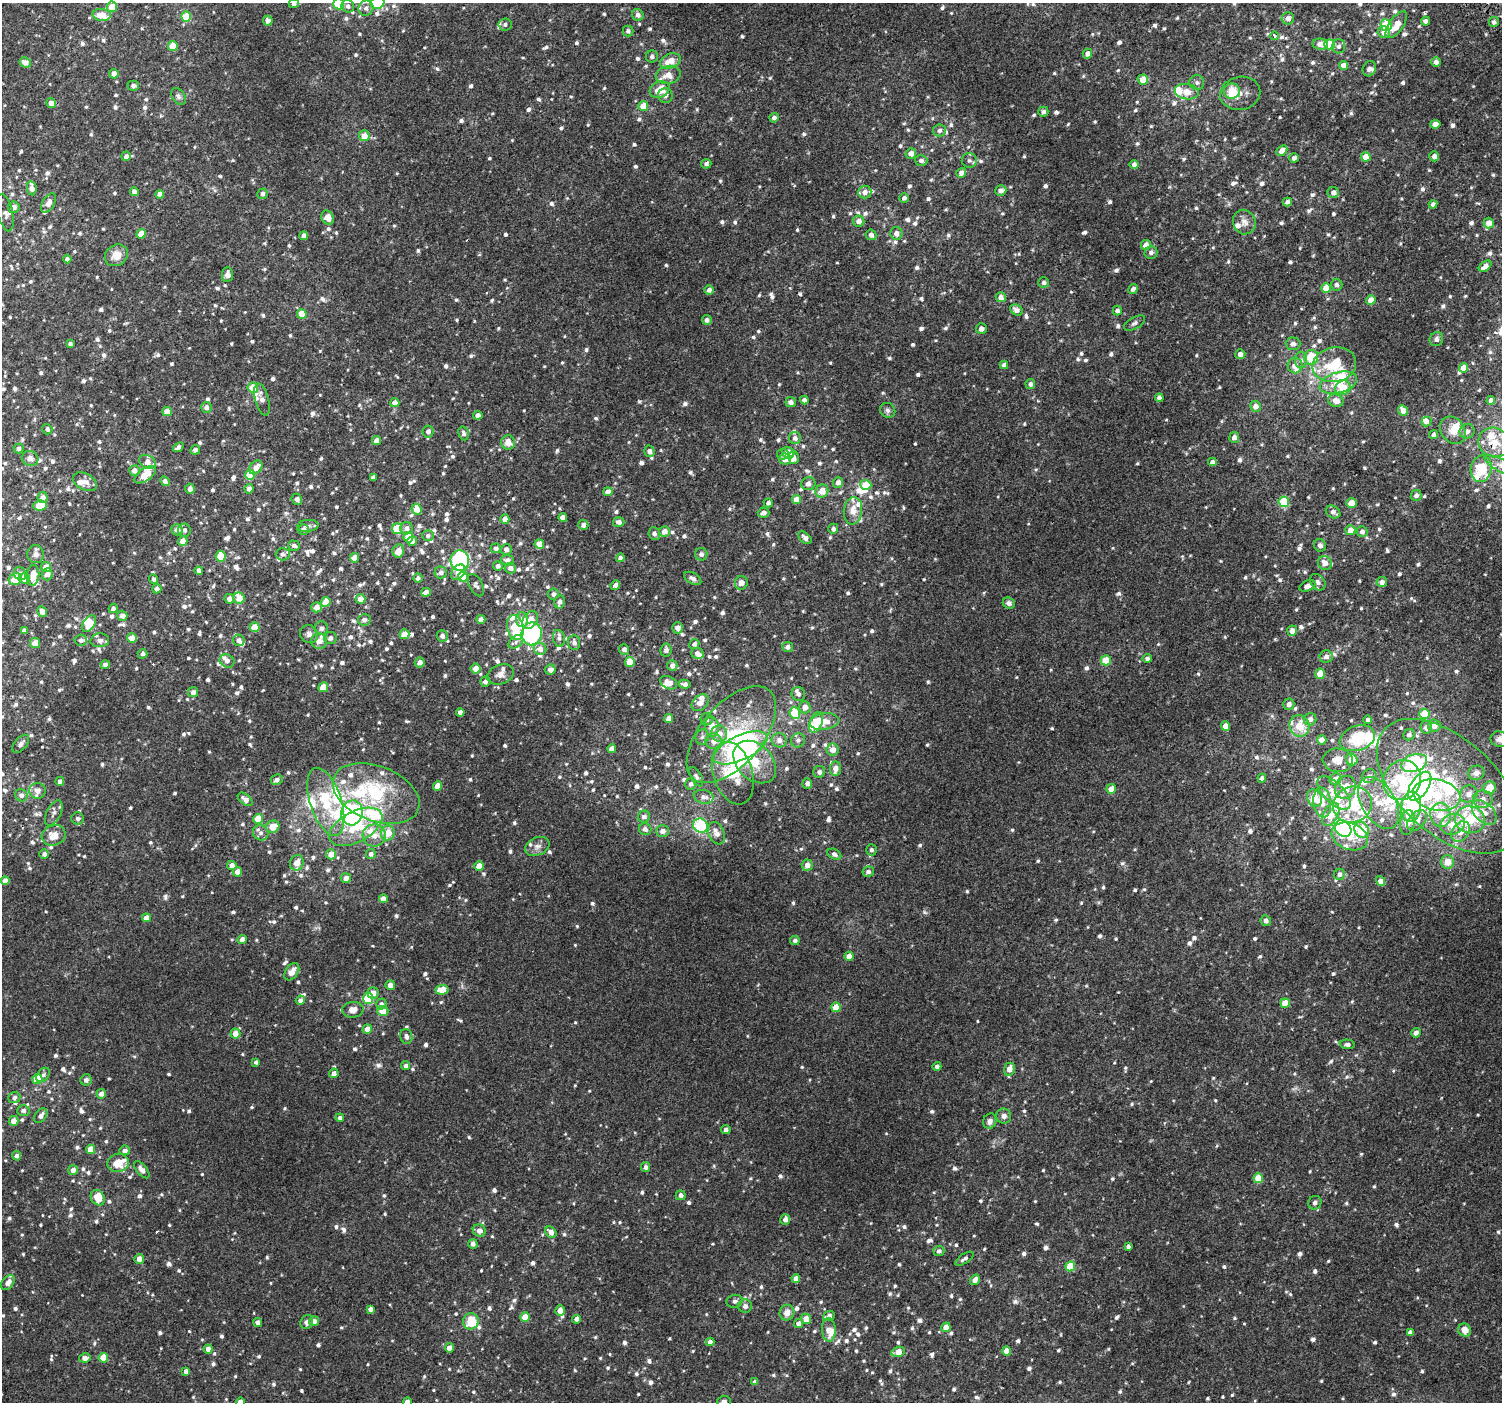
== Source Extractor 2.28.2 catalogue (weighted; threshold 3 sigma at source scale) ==
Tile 10 of 4 x 4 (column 2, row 3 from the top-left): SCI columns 1564-3063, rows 1624-3023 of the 6113 x 6113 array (HDU 1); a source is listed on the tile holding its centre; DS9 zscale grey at full resolution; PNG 1504 x 1404 px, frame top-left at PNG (2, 3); each listed source drawn as its Kron ellipse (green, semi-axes under 4 px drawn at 4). Shown black and unused: <1% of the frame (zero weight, under 2 of 3 exposures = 3% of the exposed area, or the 3 px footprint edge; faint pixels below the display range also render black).
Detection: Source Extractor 2.28.2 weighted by HDU 2 'WHT'; one run over the whole footprint, this tile lists its part. Background 0.00677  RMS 0.0062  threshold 0.0279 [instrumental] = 3 sigma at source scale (4.5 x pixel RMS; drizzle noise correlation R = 1.50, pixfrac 1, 0.0396/0.0396 arcsec/px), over >= 5 px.
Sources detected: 1399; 16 inside a brighter object's white glare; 1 cosmic-ray / hot-pixel residue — neither listed nor drawn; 84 inside a brighter listed object's ellipse — not listed separately; of the other 1298, all 500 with FLUX_AUTO >= 1.82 (the completeness limit of this list) listed and drawn (798 fainter detections not listed), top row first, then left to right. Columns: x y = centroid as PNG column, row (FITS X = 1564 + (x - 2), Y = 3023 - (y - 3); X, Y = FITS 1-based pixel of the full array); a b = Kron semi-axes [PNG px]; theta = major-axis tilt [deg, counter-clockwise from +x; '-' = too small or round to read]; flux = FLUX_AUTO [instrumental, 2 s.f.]
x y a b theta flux
377 3 7 6 - 36
294 4 5 4 - 1.9
339 4 5 5 - 28
348 6 6 6 - 1.9
112 7 5 5 - 8.4
366 8 8 7 - 2.4
102 15 9 6 -4 9.7
638 15 6 5 - 2.2
186 17 5 5 - 15
1288 18 6 6 - 3.5
268 20 5 5 - 1.8
1425 21 4 4 - 2.3
1494 22 5 5 - 2
505 24 6 6 - 1.9
1386 25 6 5 - 28
1396 25 15 7 55 8.4
628 31 5 5 - 1.9
1384 32 6 6 - 4.1
1275 36 4 3 - 1.9
1320 44 8 5 -7 5.7
1330 44 5 5 - 17
173 46 5 5 - 10
1339 46 7 6 - 1.8
1087 54 5 4 - 3.2
652 56 6 6 - 1.8
670 61 11 7 21 8
25 62 6 5 - 4.1
1436 62 5 4 - 2.8
1343 65 4 4 - 5.4
1369 69 8 6 65 2.1
114 74 4 4 - 4.5
668 75 12 9 13 6.3
1143 80 5 5 - 7
1197 82 7 7 - 1.9
133 86 6 5 - 2
660 90 10 8 25 9.2
1232 91 8 7 - 8
1187 92 12 7 -8 7
1240 93 20 16 12 7.5
665 95 7 7 - 2.2
178 96 9 6 -58 1.8
51 103 5 4 - 4.2
643 106 5 5 - 7.3
1043 112 5 5 - 2.1
774 118 4 4 - 2.3
1435 124 5 4 - 3.7
939 130 6 6 - 2.1
364 136 5 5 - 6.9
1282 151 6 4 43 6
911 154 5 5 - 3.5
126 156 5 5 - 2.5
1434 156 5 5 - 2.9
1366 157 5 4 - 8.6
1294 158 5 4 - 1.9
921 160 6 5 - 2.2
969 160 7 7 - 1.9
706 164 5 5 - 1.9
1134 165 4 4 - 2.2
961 173 5 4 - 2.7
32 188 7 5 -81 4.7
1001 190 5 5 - 3.2
134 192 4 4 - 3.7
865 192 7 6 - 4.3
1333 193 6 5 - 3
160 194 4 4 - 4
262 194 5 5 - 2.1
904 198 4 4 - 2.1
1287 202 4 4 - 2.2
49 203 10 6 58 4
1433 204 4 4 - 2.7
14 207 6 5 - 3.1
5 212 19 7 -77 3.1
328 218 7 6 - 6.3
859 221 6 5 - 4
1244 222 12 11 - 4.2
1489 223 5 5 - 6.3
896 233 6 6 - 3.6
141 234 5 4 - 8.1
871 235 5 5 - 2.5
304 236 4 4 - 3.8
1146 245 5 5 - 4.6
1151 252 6 6 - 2.2
116 255 12 10 35 7.1
67 259 4 4 - 2.5
1485 266 7 4 41 3.9
227 275 7 5 84 3.3
1044 282 5 5 - 2
1337 285 6 5 - 1.9
1326 288 5 4 - 9.5
1133 289 5 4 - 2.4
709 290 5 4 - 2.6
1001 297 5 5 - 4.5
1371 300 4 4 - 7.6
1016 310 7 5 -30 3
1117 310 5 4 - 2.4
302 314 5 5 - 11
707 320 5 5 - 2.8
1134 323 11 6 29 1.9
981 329 5 5 - 2.8
1436 339 7 6 - 2.2
70 344 4 4 - 2
1293 344 7 6 - 2.7
1240 354 5 5 - 3.5
1311 357 7 7 - 17
1301 360 8 6 -90 2.2
1004 365 4 4 - 2.2
1295 365 8 7 - 4.9
1334 365 22 17 11 25
1463 368 5 4 - 7.1
1338 383 19 10 15 11
1030 384 5 5 - 2.1
253 388 5 5 - 14
1343 388 8 7 - 12
1159 398 4 4 - 3.3
262 400 16 6 -75 3.6
804 400 4 4 - 2.4
1491 400 4 4 - 2.6
1336 401 8 6 -16 5.3
791 402 5 5 - 2.8
395 403 4 4 - 4.2
1256 406 5 5 - 4.8
206 408 5 5 - 2.8
888 410 8 7 - 1.9
1403 410 5 4 - 4.8
167 411 4 4 - 7
478 415 4 4 - 3.2
1426 421 5 5 - 3.5
47 429 5 5 - 2
1453 430 14 11 -52 7
428 431 6 5 - 2.2
1467 431 7 7 - 2.5
464 433 7 5 -72 1.9
1434 435 4 4 - 2.4
1234 437 5 5 - 3.1
795 438 6 6 - 2.6
377 441 4 4 - 6.1
508 442 7 6 - 5.5
1494 442 16 14 -27 13
178 447 6 4 36 2.2
19 449 5 5 - 1.8
195 450 5 4 - 2.1
649 451 5 5 - 2.5
788 453 6 5 - 7.3
783 454 6 5 - 1.8
30 458 8 7 - 3.3
794 458 6 5 - 3
785 459 6 5 - 4.6
147 462 9 6 -26 5.5
1212 462 4 4 - 2.9
1500 465 18 6 -29 5.1
256 467 8 5 48 4.3
1481 469 13 10 79 18
134 470 5 5 - 3.9
145 475 12 6 35 7
250 475 5 5 - 14
373 477 4 4 - 2.5
165 481 5 4 - 2.3
85 482 13 8 -27 4
838 482 5 5 - 3.1
808 484 7 6 - 3.1
866 485 5 5 - 14
190 489 5 4 - 2.6
249 489 4 4 - 3.4
822 491 7 6 - 7.7
608 492 4 4 - 5.2
1416 495 5 5 - 2
43 497 5 5 - 4
297 499 5 5 - 2.3
796 500 4 4 - 7.9
1284 502 5 5 - 29
768 503 4 4 - 2.1
1351 503 5 4 - 7.4
40 505 7 5 5 12
417 509 6 5 - 6
853 511 14 9 83 6.6
1333 512 7 6 - 2.6
763 513 6 5 - 2.3
563 518 4 4 - 5.1
505 519 4 4 - 4.6
619 522 6 5 - 2.4
583 525 5 5 - 2.8
308 526 11 6 7 2.2
407 528 6 6 - 2.9
303 529 5 5 - 2.3
397 529 5 5 - 18
833 529 5 5 - 2.3
177 530 5 5 - 2.9
184 530 6 6 - 2
1350 530 5 5 - 6.3
664 531 5 5 - 4.7
1362 532 5 5 - 2.2
654 533 6 6 - 2.3
428 535 6 5 - 1.9
408 537 5 5 - 11
805 538 8 5 -42 3
183 541 5 5 - 5.7
412 541 5 4 - 2.8
539 544 5 4 - 7
1320 545 6 6 - 2.1
294 546 6 5 - 1.9
496 548 5 5 - 1.8
506 549 5 5 - 2.9
398 551 6 5 - 5.6
36 554 9 8 - 3
283 554 7 6 - 2
701 554 6 6 - 2.6
221 556 5 5 - 16
354 558 5 4 - 5.7
620 558 4 4 - 2.4
508 560 6 5 - 3.1
460 561 10 9 - 87
1325 563 7 6 - 4.9
498 566 5 5 - 2.2
46 567 5 5 - 6.6
510 568 6 5 - 3.2
199 571 4 4 - 3.1
441 572 6 6 - 2.3
458 572 9 6 50 5.1
20 574 7 6 - 2.3
47 574 6 5 - 3.4
33 575 10 6 85 7.5
463 577 5 5 - 13
25 578 5 5 - 11
418 578 4 4 - 2.1
693 578 9 5 -29 2.6
15 579 7 5 22 8.6
154 579 5 4 - 1.9
1318 582 9 6 -54 2.4
1382 582 5 5 - 2.8
741 583 6 6 - 3.6
476 585 12 6 -62 1.9
615 585 5 4 - 2
1307 586 8 5 24 3.7
157 589 5 4 - 2.5
426 592 5 4 - 3.8
553 594 6 5 - 1.9
239 598 6 5 - 6.3
229 599 5 4 - 3.2
361 599 5 4 - 4.5
326 602 5 5 - 6.3
560 602 6 5 - 3
1009 603 6 5 - 2.1
317 607 5 5 - 5.4
113 608 4 4 - 2.3
42 612 5 5 - 4.2
122 616 5 5 - 3.7
481 619 4 4 - 3.4
364 620 6 6 - 2.6
522 620 7 6 - 6.5
530 620 10 7 57 6.7
89 624 9 5 55 9.1
255 627 5 4 - 12
515 627 13 8 -76 22
321 628 7 6 - 2.2
677 628 5 5 - 3.6
24 631 4 4 - 2.5
1292 631 5 5 - 4.1
309 634 9 8 - 2.7
404 634 5 5 - 10
532 634 11 10 - 88
442 636 6 5 - 2.5
132 638 5 4 - 7.7
330 638 6 6 - 2.3
559 638 8 6 -81 2.1
81 640 6 5 - 1.9
100 640 9 7 5 2.4
239 640 6 5 - 2.5
319 641 8 7 - 5.1
516 642 8 5 38 1.8
35 643 5 5 - 5.2
574 643 7 6 - 2.5
694 644 5 5 - 2.3
788 647 5 5 - 2.4
540 649 6 6 - 4.1
624 649 5 5 - 2.9
666 650 6 5 - 2.2
697 653 6 5 - 3.2
143 654 5 4 - 2.2
1326 657 6 6 - 2.7
1147 658 4 4 - 1.9
1106 660 5 5 - 12
227 661 7 6 - 2.5
420 662 5 5 - 3.1
630 662 5 4 - 11
105 665 4 4 - 2.5
672 665 5 5 - 3.5
476 669 5 5 - 6
550 670 5 5 - 3
501 674 14 9 21 3.3
1320 674 5 5 - 8.8
485 682 5 5 - 2.2
669 683 9 6 -27 5.5
685 684 6 4 -10 2.5
323 687 5 4 - 9.4
193 692 5 5 - 2.6
798 694 7 6 - 2
700 703 10 7 44 4.1
1289 704 6 5 - 3
805 707 6 5 - 3.9
460 712 4 4 - 3.2
795 713 6 5 - 22
1425 714 5 5 - 14
669 718 4 4 - 4.4
707 719 6 6 - 2.2
1310 719 6 6 - 3
1368 720 4 4 - 1.8
816 722 11 6 70 13
824 722 15 8 8 7.7
1225 726 5 4 - 5.2
1299 726 11 9 -66 11
1434 726 6 6 - 4.6
712 727 10 7 -82 7.7
1426 727 6 6 - 3.1
719 734 8 8 - 5.4
731 735 58 30 49 54
1409 735 6 5 - 1.8
702 737 8 6 82 1.9
1357 738 18 12 19 27
1499 739 9 8 - 3.5
779 740 7 7 - 3.3
798 740 7 7 - 2.2
1322 740 4 4 - 5
714 741 8 8 - 4.1
21 744 11 6 49 2.1
741 748 29 12 25 36
612 749 4 4 - 4.2
832 750 6 6 - 4.7
1338 760 15 12 -6 7.9
1352 760 6 5 - 11
755 762 24 17 -45 18
1414 763 13 8 19 48
835 769 7 5 83 4.6
819 772 6 6 - 2.4
733 773 32 19 -73 31
1476 773 8 7 - 3.9
1369 776 7 7 - 2.5
696 777 10 5 -62 1.9
1262 778 4 4 - 1.9
1335 779 6 5 - 5.3
277 780 6 5 - 2.4
1402 780 20 18 60 35
60 781 4 4 - 2.1
807 783 5 5 - 2.7
691 784 6 5 - 2
437 786 4 4 - 6.2
1420 786 16 9 56 82
1448 786 85 48 -42 120
1345 787 12 10 63 9.8
1490 788 6 6 - 10
1111 789 5 5 - 6.4
37 791 8 8 - 3.9
376 793 45 27 -21 54
1334 793 21 10 -45 9.6
1469 794 9 8 - 4.4
21 795 6 6 - 2.5
1437 795 24 15 -11 21
704 797 10 6 -12 2.8
1314 798 9 7 -64 13
245 799 9 5 -38 3.8
1483 799 10 8 3 4.9
326 802 35 15 -72 28
1322 802 15 9 -84 7.4
1378 803 28 16 -60 18
1352 805 20 18 17 25
1411 807 15 10 81 36
1484 812 15 9 -45 6.7
54 813 13 7 63 2.9
352 813 12 10 78 77
1331 814 12 7 63 12
1441 815 12 10 -82 11
644 817 6 5 - 2.7
77 818 6 6 - 2.2
258 819 5 5 - 11
1417 820 12 8 49 4.5
1470 820 15 13 -14 17
1407 822 12 7 82 6.1
1453 824 12 10 18 9.6
700 826 7 7 - 34
273 827 7 6 - 8.3
356 827 29 15 28 26
1343 828 9 7 -44 67
645 829 6 6 - 2.8
1362 830 8 7 - 22
662 831 6 6 - 3.7
1461 832 11 8 53 5.2
261 833 8 7 - 2.7
388 833 8 6 66 9.5
716 833 11 8 -67 4.2
54 835 12 10 21 7
374 835 11 11 - 6.9
1350 836 19 13 -19 13
537 846 13 8 24 3.5
871 850 5 5 - 2
44 854 5 5 - 2
331 854 5 5 - 7.5
371 854 5 5 - 2
834 854 7 5 -27 2.1
1447 862 6 6 - 6.4
297 863 8 7 - 5
232 865 5 4 - 4.3
807 865 5 5 - 3.8
479 866 5 4 - 8.1
237 872 5 5 - 4.7
868 872 6 5 - 2.1
1339 874 5 5 - 2.4
346 878 5 5 - 3.8
5 881 4 4 - 4.4
1381 881 5 4 - 4.9
383 899 4 4 - 3.9
146 918 4 4 - 4.3
1266 921 5 5 - 2.5
242 940 4 4 - 5.2
795 940 5 4 - 1.9
849 956 4 4 - 6
292 972 9 6 57 4.9
390 985 5 4 - 3.7
442 990 6 5 - 8.2
373 993 6 5 - 4.3
368 999 5 5 - 34
300 1000 5 4 - 2.4
1285 1003 5 4 - 11
381 1004 5 5 - 1.9
836 1007 5 4 - 8.7
353 1010 10 8 4 5.9
383 1011 5 5 - 7
367 1029 5 4 - 4.7
235 1033 5 5 - 5.2
1416 1033 5 4 - 3.3
406 1036 7 6 - 2.4
1347 1044 7 5 -3 1.9
256 1062 4 4 - 1.8
406 1066 4 4 - 2.4
937 1066 4 4 - 2.1
1009 1069 7 5 68 5.6
334 1073 5 4 - 2.8
43 1075 8 5 49 1.8
37 1079 5 5 - 16
86 1080 6 5 - 2
101 1094 5 5 - 3.1
14 1097 6 5 - 1.9
23 1110 6 5 - 1.9
41 1116 8 5 53 2.8
1004 1116 7 7 - 2.5
340 1118 4 4 - 2.1
14 1121 5 5 - 4.8
990 1121 8 6 71 3.1
726 1129 5 4 - 2.1
91 1149 5 4 - 7.2
125 1150 5 5 - 2.2
17 1156 4 4 - 2.7
118 1163 11 9 11 14
645 1167 5 4 - 2.1
73 1170 5 5 - 3.7
142 1170 10 5 -50 3.3
1258 1178 5 5 - 13
681 1195 5 5 - 2.3
98 1198 8 6 -56 11
1315 1203 7 6 - 2.1
785 1219 5 5 - 3.2
479 1231 6 6 - 3.7
551 1232 6 5 - 4.1
473 1244 5 4 - 2.2
1128 1246 4 4 - 1.9
939 1251 5 5 - 2
139 1259 5 5 - 4.5
964 1259 10 4 33 1.8
1070 1266 5 5 - 16
796 1278 4 4 - 3.6
975 1280 5 4 - 3
8 1283 8 5 52 4.4
735 1301 8 6 16 1.8
745 1306 7 6 - 2.4
370 1309 4 4 - 2.5
560 1311 5 4 - 5
787 1313 8 7 - 4.6
829 1316 6 5 - 2.8
525 1317 4 4 - 8.1
577 1319 4 4 - 3
806 1319 5 5 - 5.7
314 1321 5 5 - 3
471 1321 8 8 - 19
258 1322 4 4 - 2.6
307 1322 7 6 - 2.7
798 1324 4 4 - 2.7
946 1327 5 4 - 5
829 1330 12 7 -86 6.3
1465 1330 7 6 - 5.9
1410 1332 4 4 - 2.1
710 1342 4 4 - 2.3
449 1348 4 4 - 4.9
208 1349 4 4 - 3.4
1007 1351 4 4 - 7.3
898 1352 7 5 14 7.6
85 1358 5 4 - 3.6
103 1358 5 5 - 13
186 1371 4 4 - 2.5
755 1382 4 4 - 2.1
724 1401 7 5 1 2.1
240 1402 4 4 - 5.3
407 1402 4 4 - 4.7
Overlapping masked pixels (flux is a lower limit): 1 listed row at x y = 1494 442
Isophote crosses this tile's border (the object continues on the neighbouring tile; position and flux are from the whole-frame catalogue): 8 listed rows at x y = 377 3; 294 4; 339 4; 1500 465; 1499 739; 724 1401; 240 1402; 407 1402